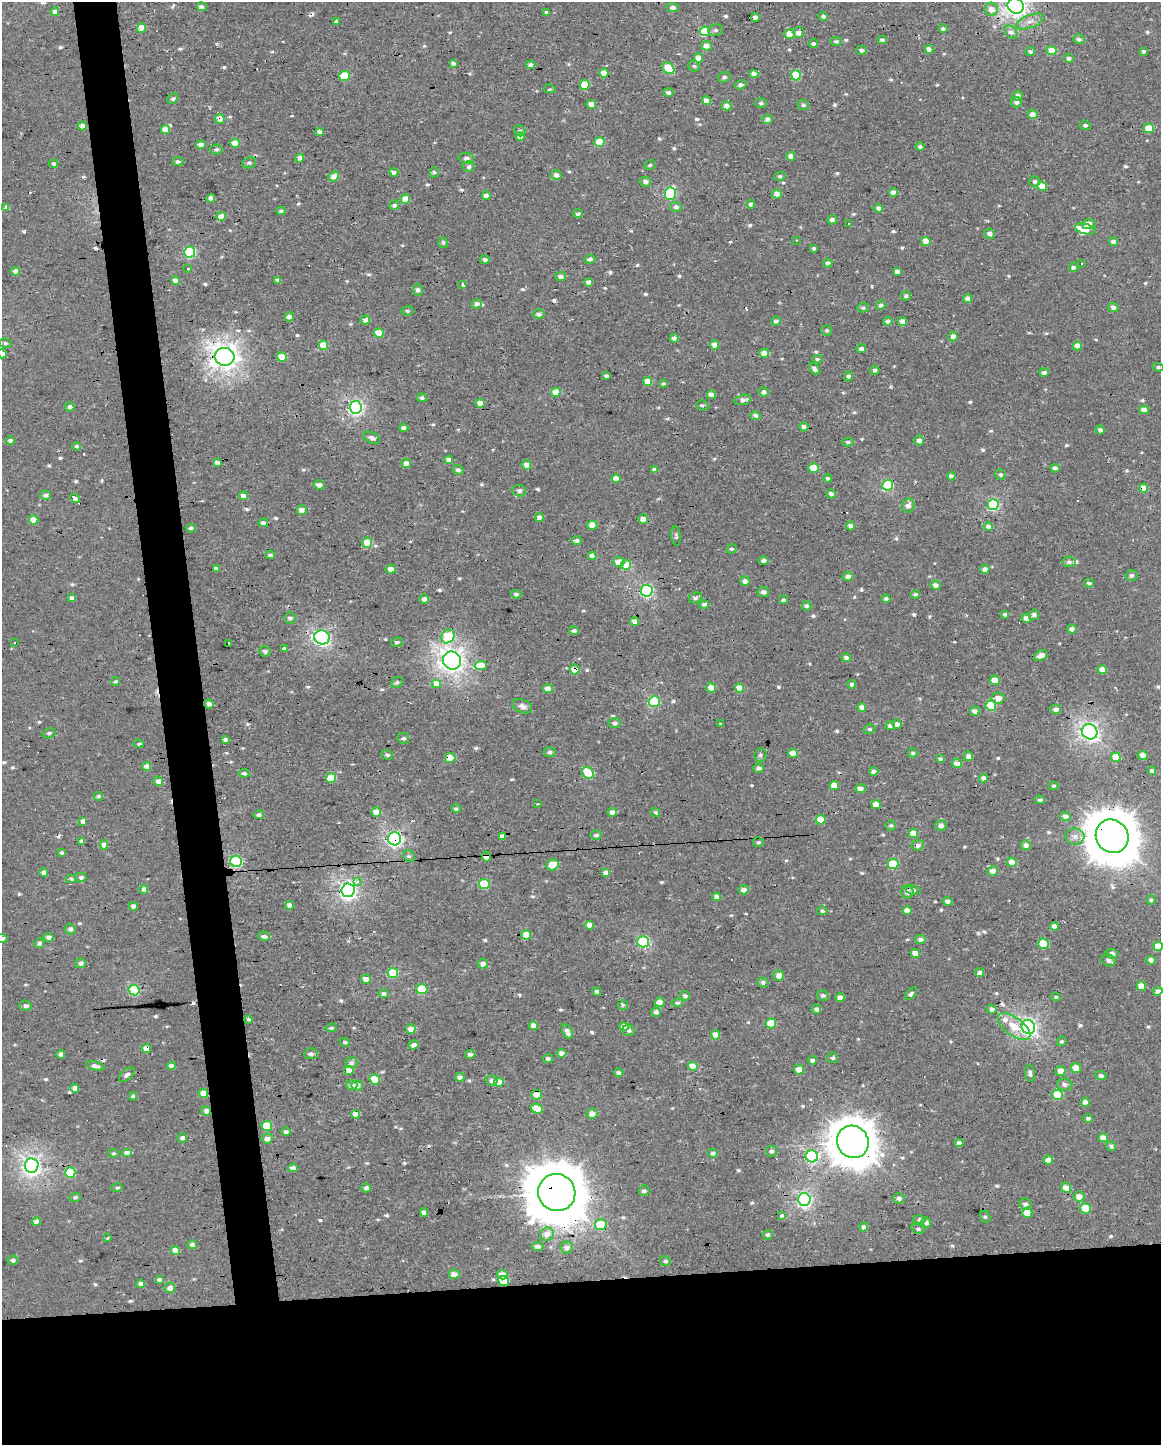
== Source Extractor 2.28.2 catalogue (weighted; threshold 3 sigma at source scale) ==
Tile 11 of 4 x 3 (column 3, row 3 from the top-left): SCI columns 2319-3477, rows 10-1452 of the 4636 x 4388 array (HDU 1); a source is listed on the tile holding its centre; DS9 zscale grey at full resolution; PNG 1163 x 1447 px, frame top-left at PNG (2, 2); each listed source drawn as its Kron ellipse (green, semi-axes under 4 px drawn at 4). Shown black and unused: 15% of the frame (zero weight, under 2 of 3 exposures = <1% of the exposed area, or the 3 px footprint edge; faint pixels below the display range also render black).
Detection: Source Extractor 2.28.2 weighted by HDU 2 'WHT'; one run over the whole footprint, this tile lists its part. Background -0.00111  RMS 0.003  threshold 0.0136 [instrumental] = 3 sigma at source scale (4.5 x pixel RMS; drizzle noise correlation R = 1.50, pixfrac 1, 0.0396/0.0396 arcsec/px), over >= 5 px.
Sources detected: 677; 1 inside a brighter object's white glare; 20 cosmic-ray / hot-pixel residue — neither listed nor drawn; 3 inside a brighter listed object's ellipse — not listed separately; of the other 653, all 500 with FLUX_AUTO >= 0.507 (the completeness limit of this list) listed and drawn (153 fainter detections not listed), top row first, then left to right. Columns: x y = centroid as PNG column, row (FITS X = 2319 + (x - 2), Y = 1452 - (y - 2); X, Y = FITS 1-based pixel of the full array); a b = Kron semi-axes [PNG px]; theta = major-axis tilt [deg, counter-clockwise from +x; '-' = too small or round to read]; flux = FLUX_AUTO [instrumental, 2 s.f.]
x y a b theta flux
1016 6 8 7 - 170
202 7 5 4 - 1.2
673 8 6 4 -7 0.99
991 9 7 6 - 2.7
55 12 4 4 - 3
547 13 4 4 - 0.61
823 16 4 4 - 0.88
755 17 4 4 - 1.7
337 21 3 3 - 0.96
1030 21 14 6 22 2.1
141 28 5 4 - 6
943 29 5 4 - 0.69
716 30 7 5 12 0.73
705 31 5 5 - 12
1011 32 8 5 -47 1.2
798 33 6 5 - 2.1
790 34 5 5 - 2.6
1079 39 6 5 - 0.94
882 40 4 4 - 0.91
836 41 5 4 - 0.61
813 44 4 4 - 0.7
706 46 5 4 - 2.1
929 49 4 4 - 2.2
861 50 5 4 - 0.76
1030 51 5 4 - 0.79
1051 51 5 4 - 5.3
1144 51 3 3 - 0.68
698 58 4 4 - 2.9
1069 58 5 4 - 1
453 63 4 3 - 0.76
531 65 4 4 - 1.5
694 66 5 5 - 0.6
668 68 7 5 -42 12
604 73 4 4 - 3.8
754 74 4 4 - 2.2
796 75 5 5 - 10
344 76 5 5 - 13
724 77 6 5 - 0.72
585 85 5 5 - 11
741 85 6 4 18 0.98
550 89 6 4 -11 0.58
668 93 5 4 - 0.81
1018 96 5 5 - 1.1
173 98 6 4 43 0.78
706 101 4 4 - 2.6
1016 102 6 5 - 1.2
761 103 6 4 1 0.7
591 104 5 4 - 2.6
803 105 5 5 - 0.77
727 106 5 4 - 2.1
1033 114 5 4 - 2.3
220 119 5 4 - 2.1
767 119 5 4 - 1.5
1085 125 5 4 - 0.66
82 126 4 4 - 2
1149 128 5 5 - 6
166 130 4 4 - 3.3
520 131 6 5 - 0.55
320 132 4 4 - 1.7
520 137 4 4 - 1.8
599 142 5 5 - 8.2
235 143 4 4 - 4.3
201 145 5 4 - 1.6
920 147 5 4 - 0.75
216 150 6 5 - 0.65
791 156 4 4 - 2.1
299 158 4 4 - 1.7
466 158 7 5 -5 1.1
178 162 5 4 - 0.71
249 163 7 5 9 0.78
54 164 4 4 - 0.73
650 165 5 4 - 0.54
469 167 6 5 - 0.75
394 172 4 4 - 1.4
434 172 5 5 - 0.6
556 175 5 5 - 1.4
334 176 5 5 - 2.4
780 176 6 4 13 0.52
1034 181 5 5 - 0.83
645 182 6 5 - 1.2
1042 186 5 4 - 4.4
894 192 4 4 - 2.2
670 194 6 5 - 25
777 194 5 4 - 2.5
486 196 4 4 - 1.8
211 198 4 4 - 1.6
405 199 5 4 - 3.8
751 204 4 4 - 1.1
394 205 5 4 - 0.91
6 207 4 4 - 1.9
676 207 6 5 - 0.92
879 208 4 4 - 1.5
281 211 4 4 - 0.71
578 214 5 4 - 0.58
221 216 5 4 - 2.9
832 220 5 4 - 1.3
849 223 3 3 - 0.55
1089 224 7 5 1 3.2
1085 229 10 5 -16 6.3
990 234 5 5 - 1.4
797 241 3 3 - 0.75
443 242 5 5 - 0.6
926 242 5 4 - 4.6
1113 242 4 4 - 1.8
814 248 4 3 - 0.58
190 252 5 5 - 25
485 259 4 4 - 0.95
590 259 5 4 - 0.83
828 263 5 4 - 1.1
1082 263 3 3 - 0.56
1073 267 4 4 - 0.97
188 269 3 3 - 1.1
15 271 4 4 - 2.4
897 271 4 4 - 1.4
561 276 5 4 - 1.2
278 280 4 3 - 1.2
175 281 4 4 - 1.9
589 282 4 4 - 1.7
463 285 4 3 - 0.85
418 290 6 5 - 1.1
906 296 5 4 - 0.76
968 299 4 4 - 1.9
477 304 5 4 - 1.5
881 305 5 4 - 0.86
1113 307 5 4 - 1.5
863 308 5 4 - 0.58
407 311 6 4 10 0.55
539 314 6 5 - 0.96
289 317 5 4 - 1.4
365 320 5 4 - 1.4
776 321 5 4 - 0.92
888 321 4 4 - 1.3
903 322 4 4 - 3.2
826 330 5 5 - 0.59
379 333 5 4 - 6.6
953 336 5 4 - 2
674 338 4 4 - 1.4
5 343 6 5 - 0.57
323 345 5 4 - 8.6
715 345 4 4 - 2.3
1077 346 4 4 - 3
861 349 4 4 - 1.2
764 353 5 4 - 3.1
2 354 5 4 - 1.4
224 357 10 9 - 230
282 357 5 5 - 7.3
817 359 5 4 - 0.61
1158 367 6 4 -9 0.57
815 369 7 4 -49 1
875 370 5 4 - 0.64
1044 372 5 4 - 0.85
606 376 4 3 - 0.61
848 376 5 4 - 0.69
648 381 4 4 - 3.9
663 383 4 4 - 0.56
556 392 5 4 - 5.8
764 392 5 4 - 1.2
711 395 4 4 - 2.1
422 398 5 4 - 0.75
743 400 8 5 15 1.5
480 403 4 4 - 2.4
702 405 6 5 - 0.6
69 407 5 4 - 1.3
356 407 6 6 - 76
1144 410 5 4 - 2.2
755 416 5 4 - 1.4
804 427 4 4 - 1.1
404 428 4 4 - 1.1
1100 430 4 4 - 1.1
372 438 9 5 -26 1
919 440 5 5 - 1.5
10 441 4 4 - 1
848 442 6 4 -2 0.71
77 446 4 4 - 0.63
449 460 4 4 - 1.7
217 463 4 4 - 1.7
406 463 4 4 - 2.2
526 465 5 4 - 2.3
814 468 5 5 - 6.1
1055 468 4 4 - 1.1
458 470 5 5 - 1
654 470 4 4 - 1.8
1000 474 5 5 - 0.65
951 476 4 4 - 1.2
828 478 4 4 - 0.52
616 479 4 4 - 2.8
319 485 5 4 - 1.2
888 485 5 5 - 24
1144 488 4 4 - 4.3
519 491 7 6 - 1.1
831 494 5 4 - 1.1
45 495 5 4 - 1.1
243 496 4 4 - 2.3
75 498 5 4 - 1.1
993 505 5 5 - 35
908 506 7 6 - 1.9
302 510 5 4 - 2.2
539 518 4 4 - 2.2
643 519 5 4 - 2.3
34 520 4 4 - 6
263 523 4 4 - 1.3
592 525 5 4 - 3
850 526 4 4 - 1.3
988 527 5 4 - 1.5
191 528 5 3 - 0.54
676 536 10 4 -84 0.56
577 541 5 4 - 1.1
367 543 5 5 - 6.6
731 549 5 5 - 0.51
270 555 5 4 - 0.67
592 556 4 4 - 2.2
764 561 5 4 - 0.89
619 562 5 5 - 4.3
1069 562 6 5 - 0.93
626 565 5 4 - 9.1
216 568 4 3 - 1.1
391 569 5 4 - 2.3
985 569 4 4 - 2
1132 575 6 5 - 0.93
848 576 5 4 - 1.4
745 581 4 4 - 1.6
1089 583 5 4 - 0.85
936 585 5 4 - 1.6
647 591 6 6 - 44
763 592 6 5 - 1.2
516 594 5 4 - 0.98
916 594 4 4 - 0.79
71 598 4 4 - 1.4
696 598 7 5 28 0.92
424 599 5 4 - 1.1
886 599 4 3 - 0.95
783 600 4 4 - 0.65
704 604 5 4 - 1.1
807 606 5 4 - 0.72
1005 614 4 4 - 0.65
1034 615 5 5 - 1.3
290 618 6 5 - 1
1026 618 5 4 - 2.9
634 621 4 4 - 2.1
1072 629 4 4 - 1.4
574 631 5 4 - 0.82
448 636 7 6 - 14
322 637 8 7 - 65
397 642 6 4 7 0.69
14 643 3 3 - 0.67
228 643 3 3 - 1.4
284 648 4 4 - 0.66
265 651 6 5 - 0.89
1041 655 7 4 25 1.8
846 658 5 4 - 1.1
452 661 9 8 - 190
481 666 6 4 5 6.8
575 670 5 4 - 9
1102 670 4 4 - 4.5
995 680 5 4 - 2.6
115 681 5 4 - 0.55
397 682 6 5 - 0.6
436 684 4 3 - 220
851 684 4 4 - 0.74
548 688 5 4 - 2.3
711 688 5 4 - 3.2
740 688 4 4 - 5.3
998 698 6 5 - 2.6
654 701 5 5 - 24
209 704 5 4 - 0.95
522 706 10 6 -22 1.4
991 706 5 5 - 14
862 707 4 4 - 2.5
1056 709 5 5 - 1.4
975 711 5 4 - 1.6
615 723 6 5 - 0.99
720 724 3 3 - 1.6
897 724 5 4 - 1.8
890 726 5 4 - 1.2
869 729 6 4 16 0.61
1090 732 8 7 - 100
49 733 6 5 - 0.7
403 738 6 5 - 0.63
225 740 4 4 - 0.95
138 744 5 4 - 0.51
550 752 6 5 - 0.73
793 753 5 4 - 3.2
913 753 5 4 - 0.63
387 755 6 4 -17 0.72
760 755 7 6 - 0.76
969 756 5 4 - 1.9
1143 756 4 4 - 3.3
1116 757 5 4 - 6.2
450 758 5 5 - 3.9
940 759 4 4 - 0.88
957 763 5 4 - 2.4
147 766 4 4 - 2.3
758 768 5 4 - 1
874 771 4 4 - 1.3
1152 771 4 4 - 1.2
244 773 5 3 - 0.7
588 773 6 5 - 15
331 778 5 5 - 6.1
984 778 4 4 - 1.4
158 781 5 4 - 2.3
834 786 4 4 - 4.4
1054 786 5 4 - 0.57
860 789 5 4 - 1.8
98 796 4 4 - 0.59
1040 800 5 3 - 0.81
538 804 3 3 - 0.93
876 805 5 4 - 3.9
456 809 5 4 - 0.59
376 812 4 4 - 3.8
612 812 4 4 - 1.3
655 813 5 4 - 0.71
259 815 5 4 - 0.82
1066 816 5 4 - 1.8
821 820 5 4 - 6.6
83 821 4 4 - 2
891 825 5 5 - 0.59
941 825 5 5 - 1.5
913 833 5 4 - 3.5
596 835 6 5 - 0.79
502 836 4 4 - 1.1
1075 836 9 8 - 1.7
1112 836 17 16 - 1200
395 839 6 6 - 64
81 841 4 3 - 1.1
758 842 5 5 - 0.54
104 845 4 4 - 2.5
918 845 6 5 - 1.1
1026 845 5 5 - 1.5
62 852 4 4 - 0.53
409 856 6 5 - 0.67
486 857 5 4 - 2.6
236 861 6 5 - 34
1012 862 5 4 - 4
893 864 5 5 - 14
553 865 6 5 - 5.1
993 871 5 5 - 2.2
44 872 4 4 - 1.8
606 873 4 4 - 2.7
81 877 5 4 - 0.99
71 879 5 4 - 0.58
357 882 3 3 - 2.2
484 884 5 5 - 15
144 889 4 4 - 1.9
348 890 7 6 - 100
744 890 5 4 - 1.8
913 890 7 4 -10 0.77
907 892 6 6 - 1.4
716 897 4 4 - 1.8
1151 900 4 4 - 0.65
948 901 4 4 - 1.7
289 905 4 4 - 1.9
133 906 4 4 - 1.4
907 910 4 4 - 2.4
822 911 5 4 - 0.68
589 925 4 4 - 3.2
1054 926 4 4 - 1.5
70 929 5 5 - 0.98
526 935 5 4 - 6.2
264 936 6 4 -17 1.1
48 937 5 4 - 1.4
2 938 6 4 -4 0.96
921 939 5 4 - 1.2
643 942 5 5 - 32
39 943 5 4 - 0.95
1043 943 5 5 - 8.4
1158 946 5 4 - 6.2
915 953 5 4 - 3.5
1112 954 6 5 - 1.2
1109 960 7 5 -22 1.3
1151 960 4 4 - 2.2
81 963 5 4 - 1.1
483 964 5 4 - 1.8
393 973 5 5 - 13
980 973 4 4 - 1.6
779 975 5 5 - 2.2
366 979 5 4 - 2.7
763 982 5 5 - 0.83
1141 986 5 4 - 3.9
422 989 5 5 - 11
134 990 5 5 - 20
597 991 4 4 - 0.71
1158 991 4 4 - 1.1
911 993 7 4 46 0.74
384 994 5 4 - 1.1
823 995 6 5 - 0.8
685 996 5 4 - 0.85
1056 997 5 3 - 0.57
840 998 4 4 - 2.1
660 1002 5 4 - 2.5
677 1003 6 4 10 0.78
623 1005 5 4 - 0.51
25 1006 6 5 - 0.87
816 1009 5 4 - 0.78
992 1009 5 4 - 1.2
656 1012 4 4 - 1.1
248 1019 4 4 - 0.59
771 1023 5 5 - 8.1
534 1026 4 4 - 2.5
624 1027 5 4 - 2.8
1014 1027 19 9 -37 5.6
1028 1027 7 6 - 100
331 1028 6 4 9 0.53
411 1029 5 4 - 2.4
629 1030 6 5 - 0.79
567 1032 8 4 -63 1.4
716 1035 4 4 - 3.3
1062 1041 5 4 - 0.56
345 1042 5 4 - 0.64
414 1045 5 4 - 1.5
146 1049 4 4 - 4.3
562 1053 5 4 - 1.9
61 1054 4 4 - 1.8
311 1054 7 5 -2 1.1
470 1054 5 4 - 1.1
833 1058 5 5 - 0.66
548 1059 5 4 - 0.82
813 1060 4 4 - 1.5
351 1063 6 5 - 0.98
95 1066 9 4 -13 1.3
171 1066 4 4 - 1.2
693 1066 5 4 - 4.1
1076 1068 5 5 - 3.5
799 1069 5 5 - 2.9
349 1071 4 4 - 3.7
1061 1071 5 5 - 2.9
619 1073 4 4 - 1.2
1030 1073 8 5 -82 0.92
127 1075 9 5 42 0.98
1101 1076 5 4 - 0.91
460 1077 5 4 - 1.2
375 1079 5 5 - 6
492 1080 6 5 - 1.5
499 1082 5 4 - 5
352 1085 6 4 -15 1.3
357 1085 6 5 - 1.6
1064 1085 8 6 -3 1.1
75 1088 4 4 - 2
203 1094 5 4 - 5.5
537 1095 5 5 - 3
1058 1095 5 5 - 11
133 1096 4 4 - 0.82
1085 1102 4 4 - 1.9
537 1109 6 5 - 5.3
206 1111 5 4 - 1.8
592 1113 5 5 - 2.3
356 1114 4 4 - 3.1
1088 1118 5 4 - 0.91
267 1126 5 5 - 8.6
286 1132 5 4 - 0.78
182 1138 5 4 - 1.7
1103 1138 4 4 - 3.1
267 1139 5 5 - 1.7
853 1142 16 15 - 720
959 1143 4 4 - 1.4
1111 1146 5 4 - 0.88
771 1151 5 5 - 0.83
113 1153 5 4 - 0.58
127 1153 5 4 - 2.3
713 1153 5 4 - 0.84
812 1156 6 6 - 50
1048 1160 5 4 - 2.3
32 1165 7 7 - 130
293 1168 5 4 - 1.4
70 1173 5 5 - 16
117 1188 6 4 15 0.54
366 1188 5 4 - 1.1
1066 1188 5 5 - 2.6
644 1191 5 5 - 0.84
557 1193 19 18 - 1900
1079 1196 5 5 - 2.8
75 1197 6 4 19 0.68
899 1198 6 5 - 0.85
804 1200 6 6 - 71
1025 1204 6 6 - 1.1
1085 1208 5 5 - 9.1
424 1213 4 4 - 1.4
1027 1213 5 5 - 6.9
782 1215 3 3 - 2.8
985 1217 6 5 - 0.51
919 1220 6 4 -2 0.7
36 1222 5 4 - 1.4
926 1222 5 4 - 1.4
601 1224 6 5 - 8.6
864 1227 4 4 - 1.1
918 1229 6 5 - 0.69
547 1234 7 6 - 2.4
768 1235 5 4 - 0.62
108 1238 3 3 - 0.61
192 1245 4 4 - 1.3
537 1247 6 4 -6 1.2
567 1247 6 6 - 1.4
175 1251 4 4 - 3.5
13 1260 5 5 - 1.1
665 1261 5 5 - 0.65
454 1274 5 4 - 1.9
503 1275 5 4 - 2.8
159 1279 4 3 - 18
503 1281 5 5 - 8.6
141 1284 4 4 - 1.7
170 1288 5 5 - 2.5
Overlapping masked pixels (flux is a lower limit): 26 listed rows (the first 20) at x y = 1016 6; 220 119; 670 194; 224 357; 282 357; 888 485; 1144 488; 626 565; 448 636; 575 670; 450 758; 588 773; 1112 836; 395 839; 81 841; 486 857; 236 861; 348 890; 146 1049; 203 1094
Isophote crosses this tile's border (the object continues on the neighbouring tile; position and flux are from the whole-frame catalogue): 4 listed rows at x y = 1016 6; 2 354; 2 938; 1158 946